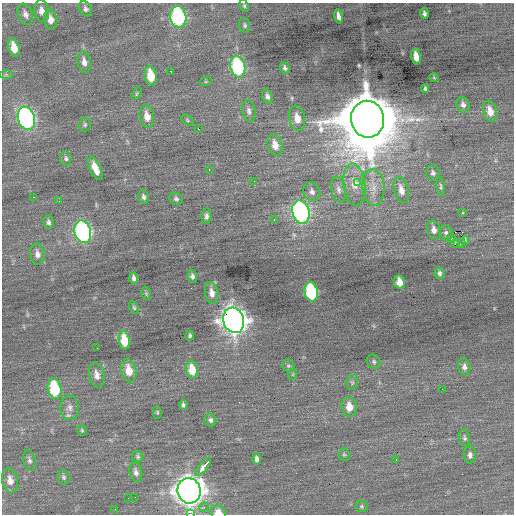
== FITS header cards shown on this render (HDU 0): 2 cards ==
NAXIS1  =                  512 / Axis length
NAXIS2  =                  512 / Axis length

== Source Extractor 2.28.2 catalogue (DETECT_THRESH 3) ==
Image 512 x 512 px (HDU 0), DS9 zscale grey, 1 PNG px = 1 image px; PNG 516 x 516 px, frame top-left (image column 1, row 512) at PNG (2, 3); each listed source drawn as its Kron ellipse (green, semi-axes under 4 px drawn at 4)
Background 0.0288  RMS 0.82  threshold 2.46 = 3 sigma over >= 5 px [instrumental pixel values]
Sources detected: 109; all 109 listed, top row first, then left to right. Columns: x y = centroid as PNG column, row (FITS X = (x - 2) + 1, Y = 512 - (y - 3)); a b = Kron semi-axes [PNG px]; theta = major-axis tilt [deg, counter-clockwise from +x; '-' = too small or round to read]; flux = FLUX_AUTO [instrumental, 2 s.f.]
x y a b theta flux
244 6 6 4 -64 82
85 9 8 6 -56 170
41 11 10 7 -82 360
424 13 5 4 - 140
25 14 11 7 -68 240
338 16 7 4 -78 480
178 17 11 8 -81 7800
51 19 10 6 -80 410
245 25 7 5 -71 110
14 48 9 5 -72 810
416 57 8 5 -78 570
84 62 11 6 -79 330
238 67 11 7 -77 6400
285 68 6 4 -71 140
171 71 3 2 - 260
6 74 6 4 0 92
151 76 10 6 -80 1300
434 78 5 3 - 44
206 81 6 4 19 63
425 88 4 3 - 88
137 93 7 4 60 67
267 96 7 5 -71 180
463 105 8 6 -70 210
249 111 11 6 -77 240
490 111 11 7 -76 600
147 116 11 7 -80 570
26 118 12 8 -74 15000
297 118 13 8 -79 600
368 119 18 16 -79 490000
187 120 7 4 -37 89
85 125 7 6 - 110
198 129 3 2 - 430
275 145 11 7 -76 550
66 158 7 5 -82 130
95 168 12 5 -65 680
209 170 3 2 - 130
433 173 8 6 -78 170
254 181 2 2 - 24
358 182 3 3 - 130
354 185 21 11 -82 900
441 186 9 4 -81 110
373 187 18 11 -85 740
339 190 13 7 -79 270
401 190 13 7 -74 480
312 192 9 8 - 240
33 197 2 2 - 280
144 197 7 5 -73 150
176 199 7 6 - 130
59 201 2 2 - 32
301 212 12 8 -73 13000
462 213 3 3 - 210
206 216 8 5 86 170
274 219 3 2 - 200
48 222 7 5 -80 140
434 230 9 6 -78 310
83 232 11 8 -74 14000
446 233 8 7 - 170
451 238 5 3 - 420
465 240 5 3 - 150
455 244 3 2 - 99
461 244 3 2 - 1500
37 254 11 7 -82 300
440 273 6 5 - 130
192 276 6 5 - 160
134 278 6 3 -84 150
399 282 7 5 -78 540
311 292 10 6 -78 6000
146 293 7 5 -79 85
212 293 11 6 -79 390
134 308 7 4 -62 83
234 320 13 10 -73 60000
190 336 5 3 - 100
124 340 9 5 -79 1400
97 348 2 2 - 36
374 362 7 6 - 120
288 366 7 5 -45 100
464 367 8 6 -81 220
129 370 12 7 -78 840
192 370 9 6 -79 870
293 374 6 3 71 53
97 375 13 7 -79 390
352 382 7 5 71 110
54 389 10 6 -78 3100
442 389 2 2 - 35
183 405 5 4 - 110
349 407 10 7 -83 650
70 408 12 9 -88 340
157 412 6 4 89 75
210 420 6 5 - 150
82 430 5 4 - 75
464 438 8 5 -80 130
344 454 6 5 - 93
470 455 8 6 -89 220
138 457 6 5 - 100
257 459 5 4 - 200
29 460 10 6 -75 170
396 460 3 2 - 130
203 467 11 3 51 910
136 472 10 6 -76 230
63 477 7 6 - 120
10 480 12 8 -78 440
189 491 13 11 -81 69000
135 497 2 2 - 24
128 498 2 2 - 87
362 506 6 5 - 96
204 507 5 4 - 100
115 509 3 2 - 52
218 512 8 6 -21 570
190 514 4 2 - 2200
At the frame edge (FLAGS 8, measured only in part): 2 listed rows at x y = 218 512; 190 514